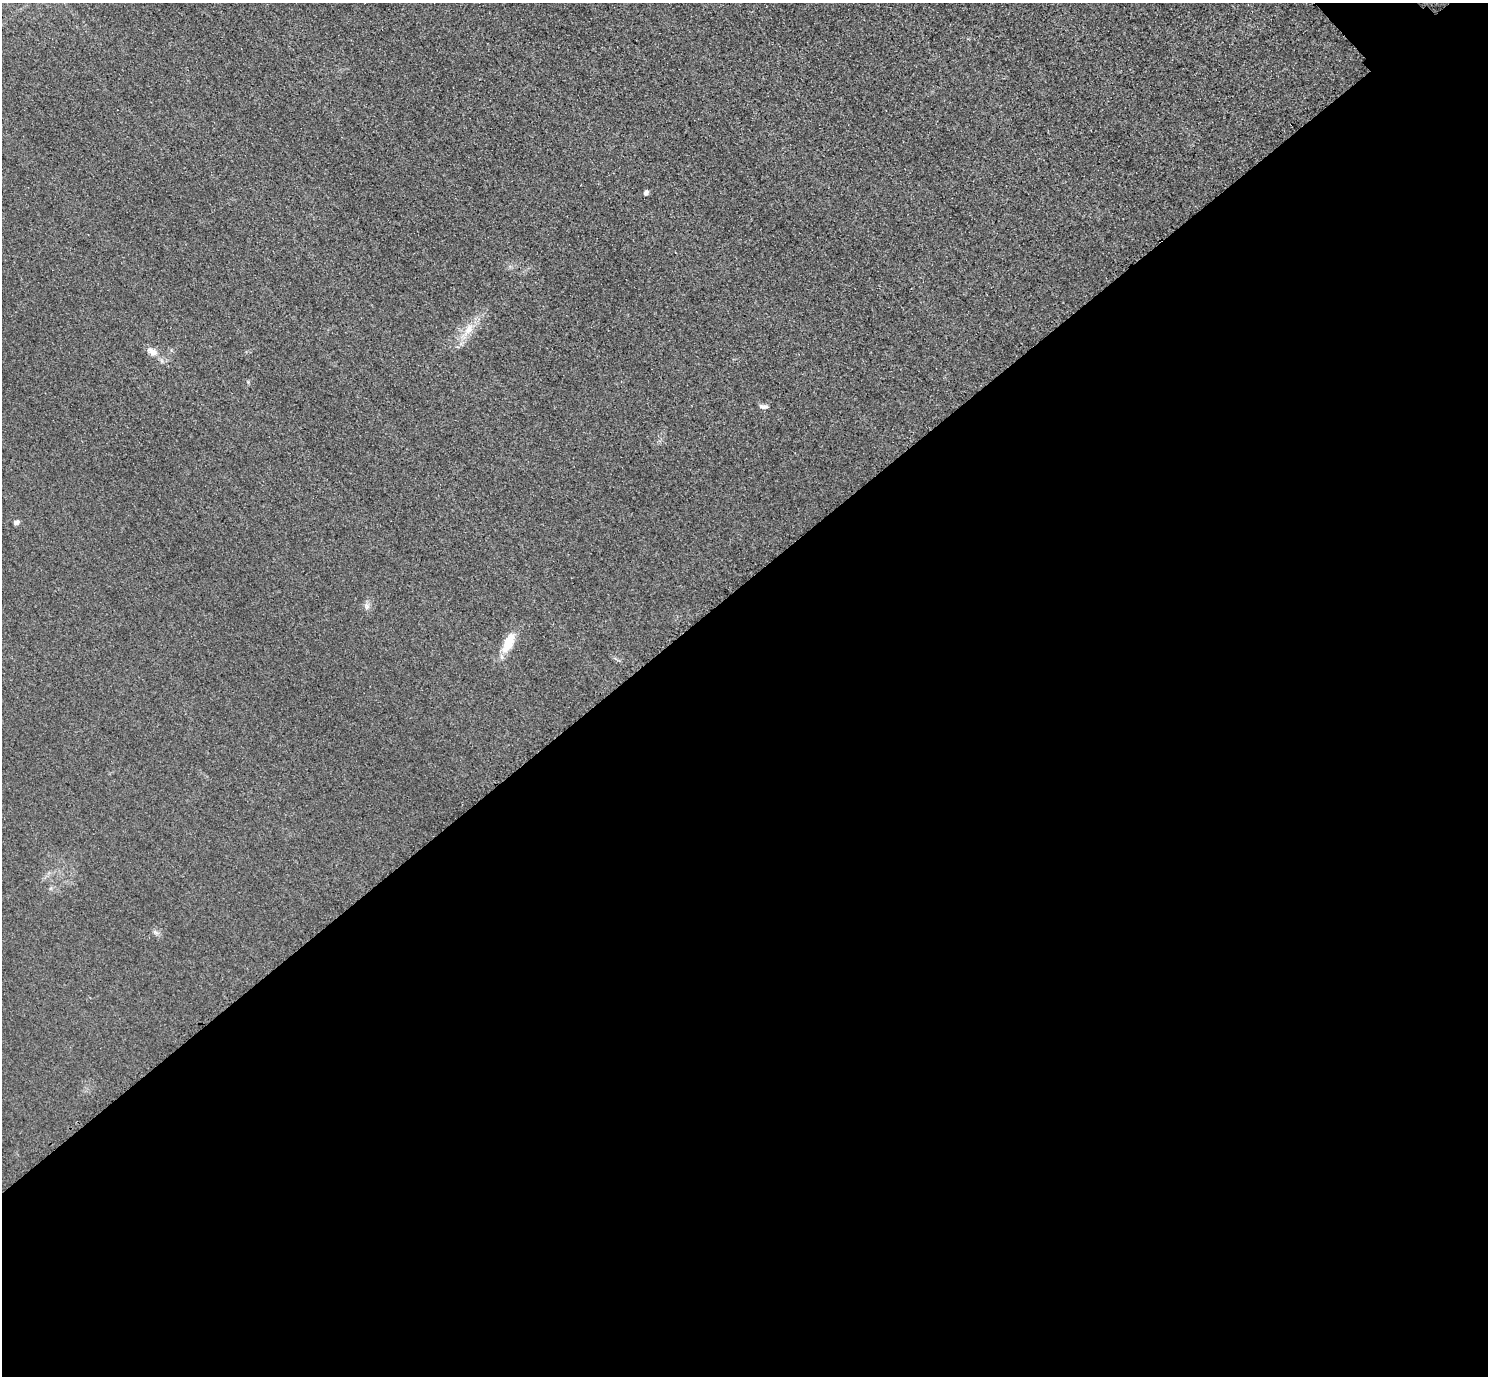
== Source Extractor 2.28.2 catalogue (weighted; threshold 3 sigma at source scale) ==
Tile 15 of 4 x 4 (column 3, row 4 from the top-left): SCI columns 3004-4489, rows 184-1557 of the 6005 x 6003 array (HDU 1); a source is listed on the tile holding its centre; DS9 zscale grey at full resolution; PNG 1490 x 1378 px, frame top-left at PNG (2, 3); no overlay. Shown black and unused: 58% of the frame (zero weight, under 3 of 4 exposures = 3% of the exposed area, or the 3 px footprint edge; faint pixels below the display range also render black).
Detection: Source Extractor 2.28.2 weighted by HDU 2 'WHT'; one run over the whole footprint, this tile lists its part. Background 0.0521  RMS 0.016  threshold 0.0725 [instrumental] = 3 sigma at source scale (4.5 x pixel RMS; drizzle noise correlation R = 1.50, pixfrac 1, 0.05/0.05 arcsec/px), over >= 5 px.
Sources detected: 7; all 7 listed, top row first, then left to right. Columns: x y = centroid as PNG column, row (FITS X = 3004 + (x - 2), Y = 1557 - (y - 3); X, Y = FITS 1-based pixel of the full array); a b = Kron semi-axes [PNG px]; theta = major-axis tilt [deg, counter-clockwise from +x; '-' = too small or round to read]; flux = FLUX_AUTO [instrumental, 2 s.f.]
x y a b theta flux
646 193 5 4 - 5.8
468 330 14 9 60 17
152 351 15 8 -32 11
763 407 12 5 -2 4.5
16 522 7 5 33 4.1
367 606 9 6 89 5.4
508 643 28 12 64 29